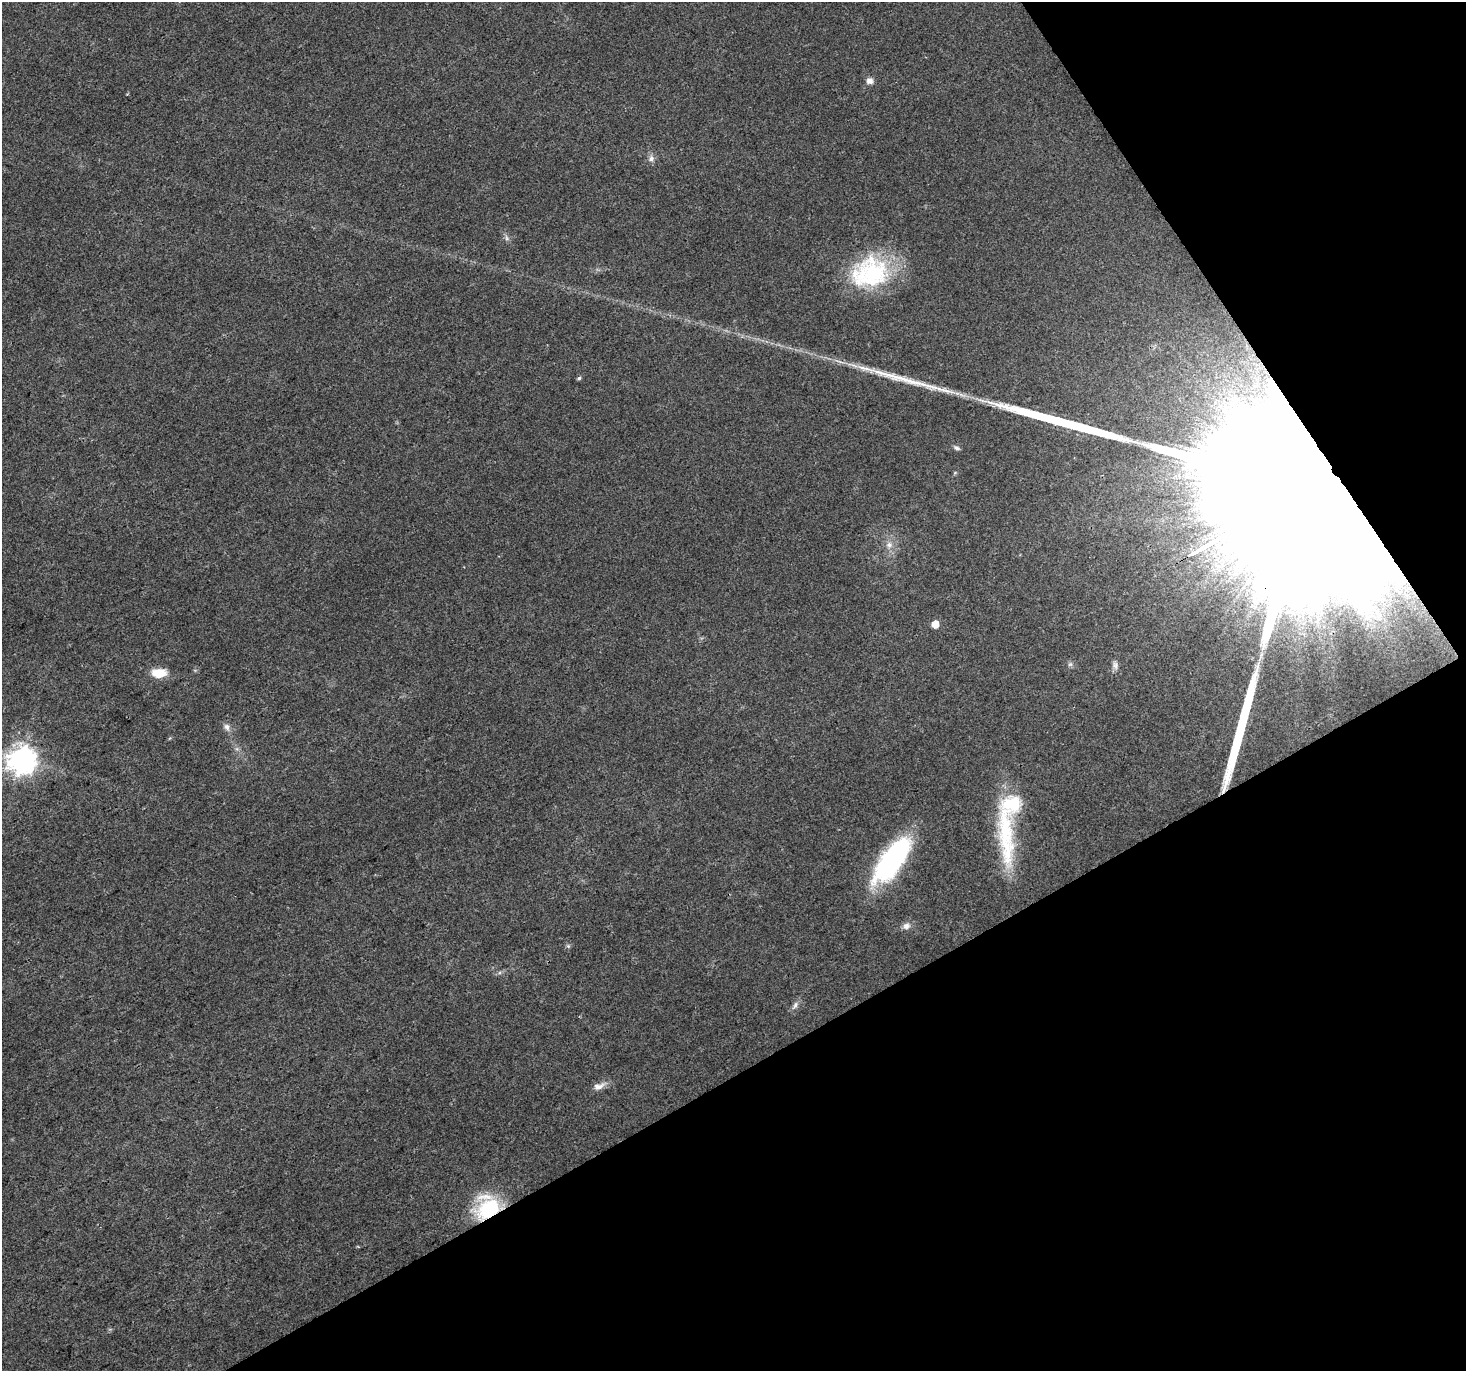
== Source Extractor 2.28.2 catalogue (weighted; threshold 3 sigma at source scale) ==
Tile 12 of 4 x 4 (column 4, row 3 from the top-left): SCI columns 4394-5857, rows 1483-2851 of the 5861 x 5766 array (HDU 1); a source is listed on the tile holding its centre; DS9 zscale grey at full resolution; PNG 1468 x 1373 px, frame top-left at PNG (2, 2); no overlay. Shown black and unused: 30% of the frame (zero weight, under 3 of 4 exposures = <1% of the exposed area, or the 3 px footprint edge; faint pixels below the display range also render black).
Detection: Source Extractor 2.28.2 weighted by HDU 2 'WHT'; one run over the whole footprint, this tile lists its part. Background 0.0257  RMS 0.0034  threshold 0.0154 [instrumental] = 3 sigma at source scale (4.5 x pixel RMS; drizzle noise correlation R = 1.50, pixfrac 1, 0.0396/0.0396 arcsec/px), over >= 5 px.
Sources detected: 25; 3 long thin detections or spike segments (spike, bleed or trail) — not listed; the other 22 listed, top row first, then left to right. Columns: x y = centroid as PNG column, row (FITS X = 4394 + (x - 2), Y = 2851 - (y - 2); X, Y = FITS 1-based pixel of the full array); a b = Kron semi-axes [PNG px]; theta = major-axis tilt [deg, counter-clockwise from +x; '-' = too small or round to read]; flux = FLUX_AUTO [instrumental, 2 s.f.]
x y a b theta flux
869 81 8 8 - 1.7
651 158 9 8 - 1.5
506 238 9 4 -82 0.81
870 273 48 37 17 38
579 378 5 4 - 0.61
956 448 8 5 -25 0.86
1287 499 132 35 30 150000
889 545 10 8 45 2
935 624 5 5 - 5.3
1303 634 18 8 -17 4.7
1115 665 11 8 -82 1.5
159 673 15 9 1 7.3
227 727 11 7 -71 1.6
22 760 9 9 - 430
1014 804 8 7 - 44
1006 834 93 19 -86 32
892 860 54 21 53 55
906 926 10 9 - 1.9
568 946 7 4 -45 0.54
795 1005 13 6 59 1.5
599 1086 18 8 24 2.6
488 1208 23 20 35 30
Overlapping masked pixels (flux is a lower limit): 2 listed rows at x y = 1287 499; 488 1208